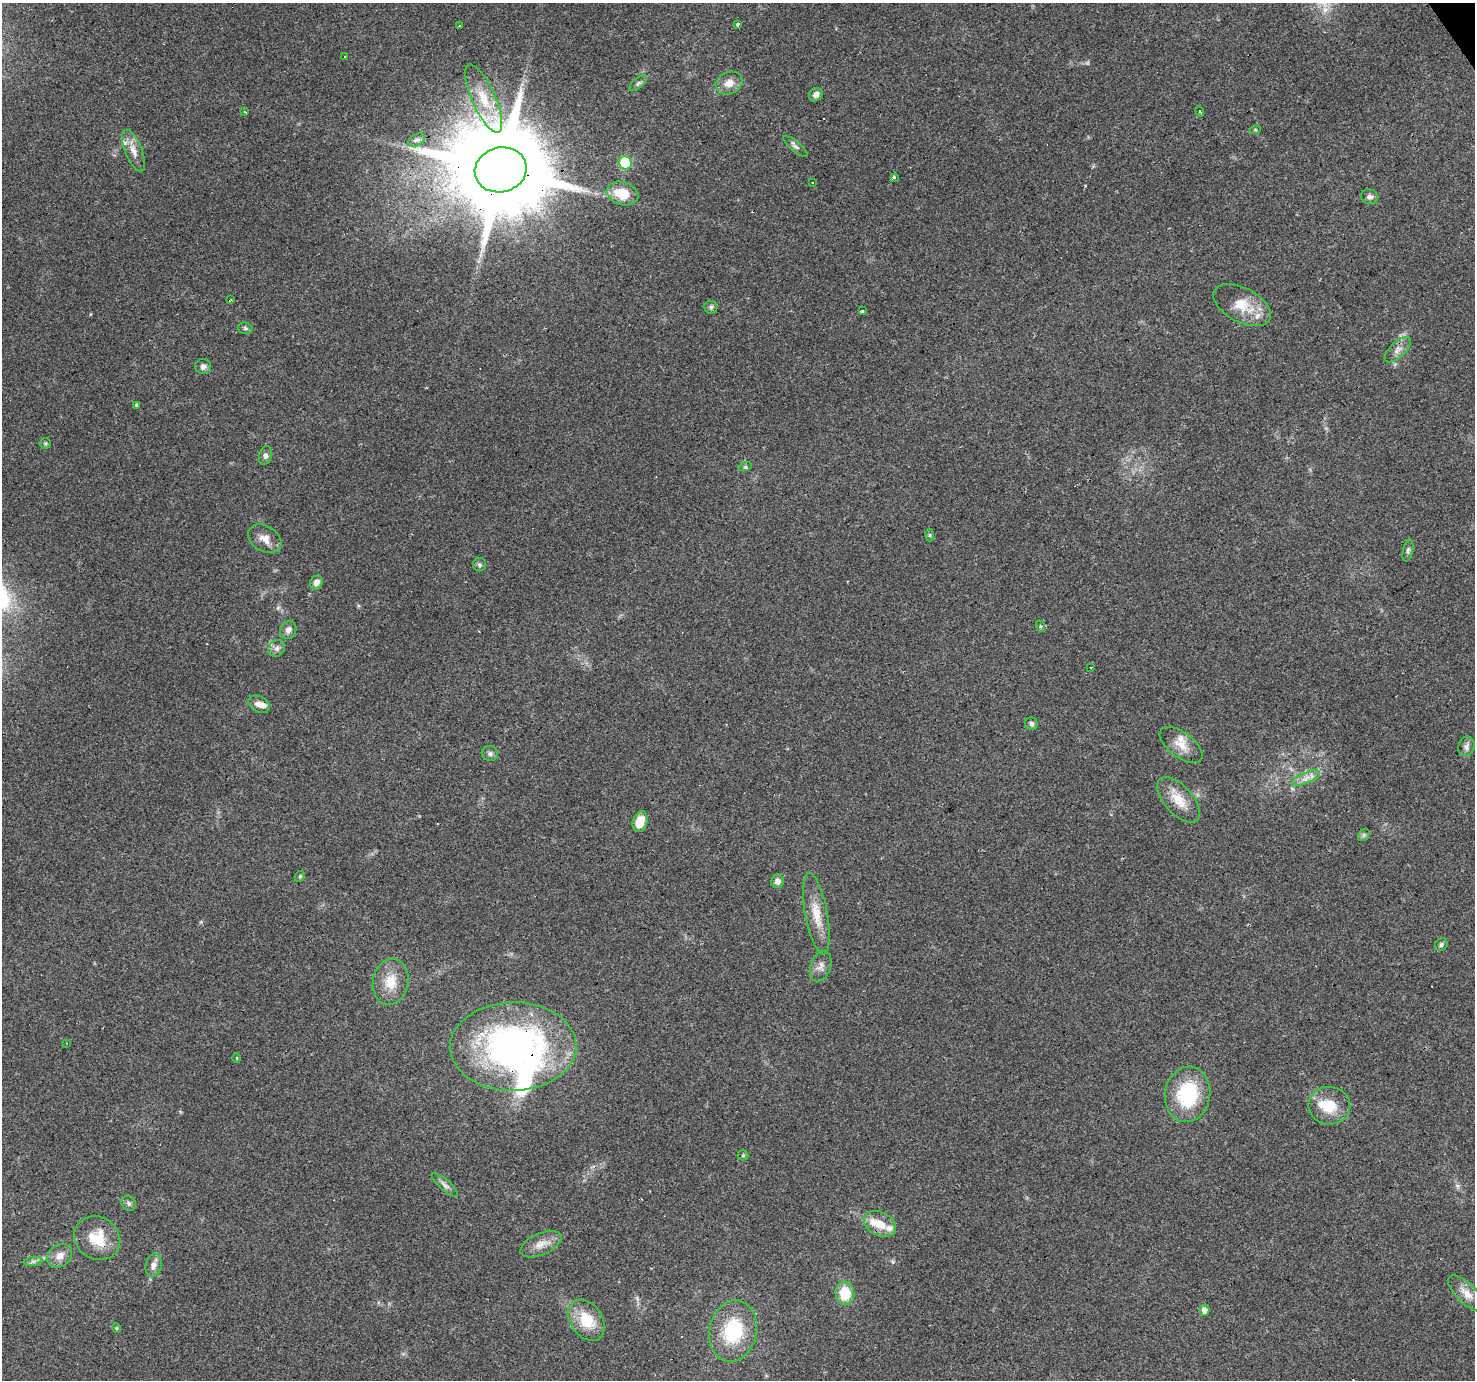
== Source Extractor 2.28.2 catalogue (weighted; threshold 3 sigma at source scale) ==
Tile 10 of 4 x 4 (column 2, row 3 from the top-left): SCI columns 1474-2946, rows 1556-2933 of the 5891 x 5804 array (HDU 1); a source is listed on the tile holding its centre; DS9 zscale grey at full resolution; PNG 1477 x 1382 px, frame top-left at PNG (2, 3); each listed source drawn as its Kron ellipse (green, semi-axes under 4 px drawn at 4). Shown black and unused: <1% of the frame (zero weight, under 2 of 3 exposures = <1% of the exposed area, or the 3 px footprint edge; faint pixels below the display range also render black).
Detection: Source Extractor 2.28.2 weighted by HDU 2 'WHT'; one run over the whole footprint, this tile lists its part. Background 0.0956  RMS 0.0068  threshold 0.0306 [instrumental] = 3 sigma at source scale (4.5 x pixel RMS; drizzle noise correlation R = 1.50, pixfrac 1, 0.0396/0.0396 arcsec/px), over >= 5 px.
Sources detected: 88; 7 cosmic-ray / hot-pixel residue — neither listed nor drawn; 7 inside a brighter listed object's ellipse — not listed separately; the other 74 listed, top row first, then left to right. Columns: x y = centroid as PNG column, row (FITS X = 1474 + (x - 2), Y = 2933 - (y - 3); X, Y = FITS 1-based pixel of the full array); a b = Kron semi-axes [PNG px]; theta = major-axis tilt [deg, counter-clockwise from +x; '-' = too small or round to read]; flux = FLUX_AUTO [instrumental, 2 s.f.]
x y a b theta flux
737 24 3 3 - 5.2
459 26 3 3 - 2.6
344 57 3 3 - 1.4
638 83 10 5 38 1.9
729 83 14 11 24 6.5
816 95 7 6 - 3.1
484 99 37 11 -66 19
1200 111 5 3 - 0.82
245 112 4 2 - 0.83
1255 130 5 3 - 0.82
417 140 9 5 26 2
796 147 15 5 -40 2
134 151 22 8 -68 7
625 163 7 6 - 53
501 170 26 22 15 14000
894 178 3 2 - 4.8
812 182 3 3 - 1.3
622 193 16 11 -18 18
1370 197 8 7 - 2.5
231 300 4 2 - 0.79
1242 305 31 17 -28 18
711 307 6 6 - 1.4
862 311 3 3 - 2.5
245 328 7 5 -16 1.3
1398 350 16 7 43 4.5
203 366 8 7 - 2.5
137 405 4 3 - 1.5
45 443 5 5 - 0.92
265 456 9 6 74 2.2
745 467 6 4 17 1.2
930 535 6 4 90 0.93
265 539 18 12 -32 7.6
1408 550 11 5 79 1.8
479 565 7 6 - 1.5
316 583 7 6 - 3.5
1040 626 6 4 -72 0.83
288 630 9 7 56 3.3
277 648 9 8 - 2.8
1091 667 3 3 - 1.4
259 704 11 7 -30 4.4
1031 724 6 6 - 2
1181 745 25 12 -37 10
1466 746 10 8 70 2.8
490 754 8 7 - 2
1306 778 15 5 23 4.5
1179 800 28 14 -48 13
640 822 11 7 72 10
1364 835 7 5 48 1.4
300 876 6 4 46 0.87
777 881 7 6 - 3.5
816 914 41 11 -80 14
1441 945 7 6 - 1.5
821 966 16 10 71 4.4
391 982 23 18 80 15
66 1043 3 2 - 0.42
513 1047 63 44 1 240
237 1058 5 3 - 0.56
1188 1094 28 22 81 46
1329 1106 21 19 -7 17
743 1155 5 5 - 0.96
445 1185 16 5 -41 3
129 1203 8 6 -54 1.9
880 1224 17 11 -27 11
97 1238 24 21 -34 20
541 1244 22 10 24 7.9
60 1256 14 10 39 6.2
33 1261 9 4 9 1.8
154 1265 12 8 79 3.8
845 1293 11 9 -86 19
1467 1293 24 10 -44 7.9
1204 1310 5 5 - 4.2
586 1320 22 16 -55 21
116 1328 5 4 - 0.75
733 1331 31 23 78 44
Overlapping masked pixels (flux is a lower limit): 2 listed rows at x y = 501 170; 513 1047